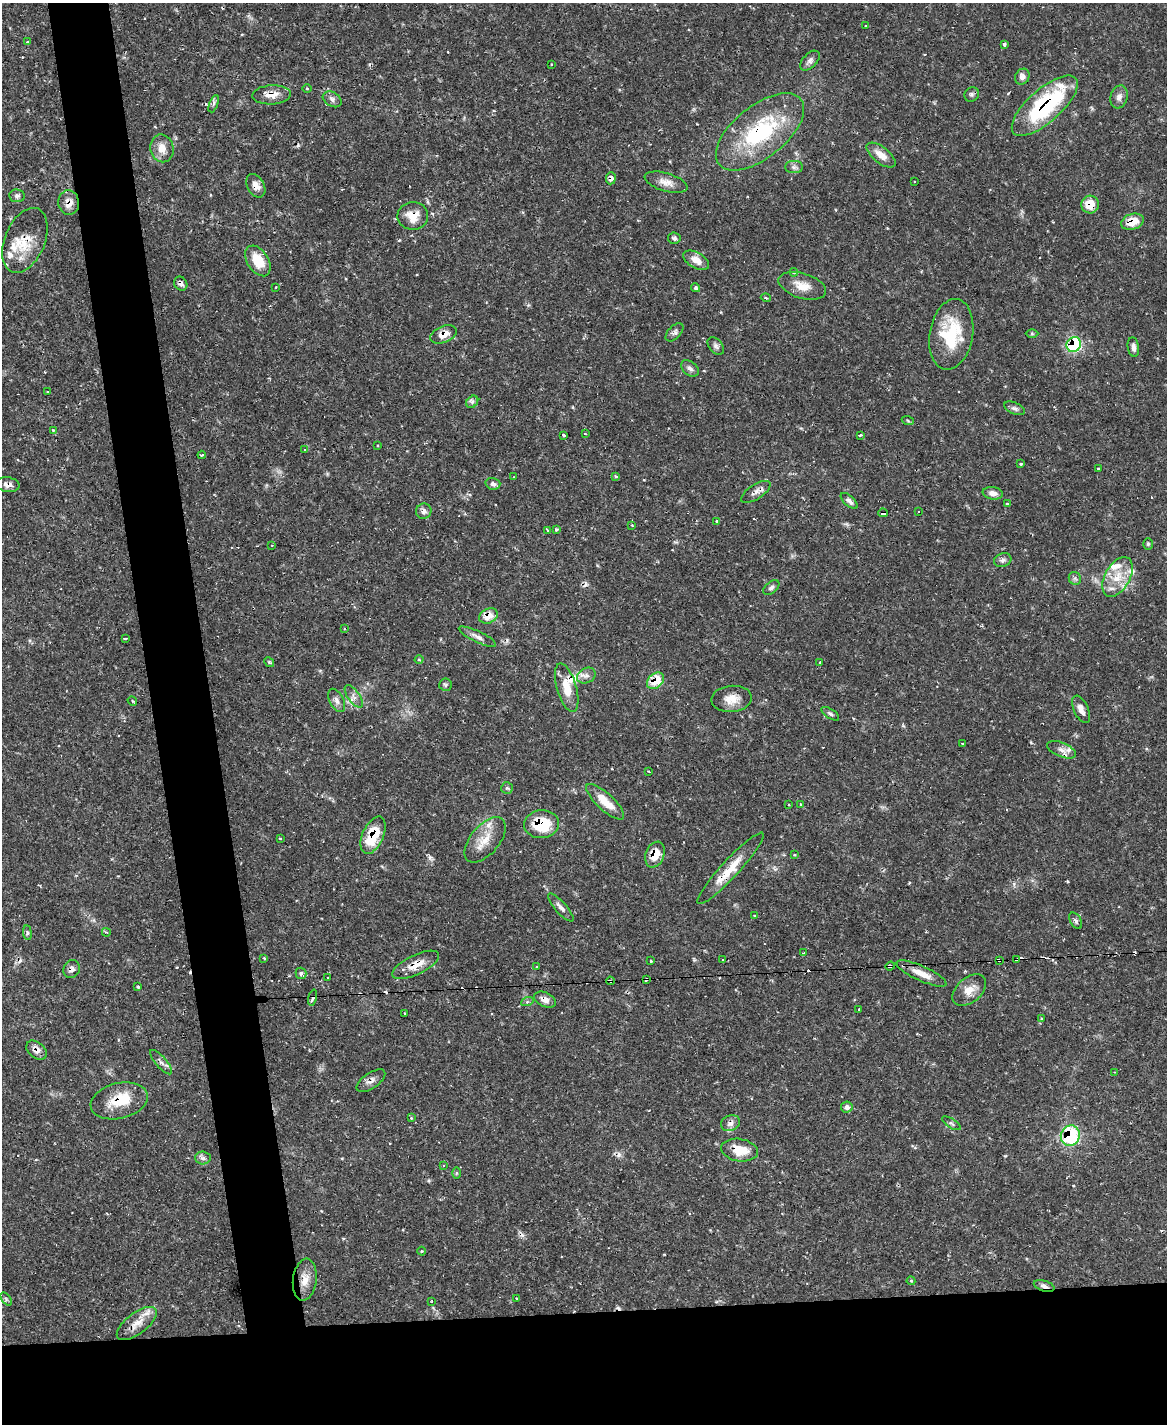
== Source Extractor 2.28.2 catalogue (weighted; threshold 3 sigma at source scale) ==
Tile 11 of 4 x 3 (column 3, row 3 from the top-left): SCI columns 2330-3494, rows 238-1659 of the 4658 x 4633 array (HDU 1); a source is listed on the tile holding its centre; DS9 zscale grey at full resolution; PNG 1169 x 1426 px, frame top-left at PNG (2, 3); each listed source drawn as its Kron ellipse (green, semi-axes under 4 px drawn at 4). Shown black and unused: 13% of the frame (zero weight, under 2 of 3 exposures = <1% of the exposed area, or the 3 px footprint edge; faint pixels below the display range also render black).
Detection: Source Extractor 2.28.2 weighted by HDU 2 'WHT'; one run over the whole footprint, this tile lists its part. Background 0.119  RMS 0.0032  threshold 0.0145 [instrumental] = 3 sigma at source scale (4.5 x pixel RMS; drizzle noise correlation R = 1.50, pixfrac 1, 0.05/0.05 arcsec/px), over >= 5 px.
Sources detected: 197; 24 cosmic-ray / hot-pixel residue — neither listed nor drawn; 14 inside a brighter listed object's ellipse — not listed separately; the other 159 listed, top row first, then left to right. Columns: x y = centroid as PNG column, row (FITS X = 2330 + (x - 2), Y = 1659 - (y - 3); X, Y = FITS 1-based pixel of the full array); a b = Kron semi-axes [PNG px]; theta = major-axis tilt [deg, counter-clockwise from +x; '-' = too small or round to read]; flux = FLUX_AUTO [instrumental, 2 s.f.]
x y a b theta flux
865 26 3 3 - 0.4
27 42 3 3 - 0.31
1004 44 4 3 - 0.78
810 61 12 7 46 1.3
551 64 3 2 - 0.33
1022 77 8 7 - 1.6
307 89 5 3 - 0.31
972 94 7 6 - 0.74
272 95 19 9 4 3.7
1119 97 11 8 74 1.7
332 99 10 7 -31 1.2
214 104 9 3 69 0.63
1045 106 41 16 41 34
760 132 52 26 39 31
162 148 14 11 -78 3.5
881 155 17 8 -38 3.7
794 167 9 6 0 0.99
611 178 6 5 - 1.5
914 181 2 2 - 0.3
666 182 22 9 -16 3
256 186 12 8 -61 2.3
17 196 8 6 -8 0.97
69 203 12 10 -85 3.2
1090 204 9 9 - 5.3
413 216 15 14 - 5.1
1132 222 11 7 18 5.1
674 238 6 6 - 0.89
25 240 34 20 67 9
696 260 14 7 -29 3.3
258 261 17 10 -57 7
794 272 4 3 - 0.44
181 284 7 6 - 1
802 286 24 12 -17 4.8
276 287 4 2 - 0.21
696 288 4 4 - 0.68
766 298 5 3 - 0.31
674 332 11 6 45 1
443 334 14 8 22 3.5
951 334 36 21 80 17
1032 334 6 4 -1 0.44
1074 345 8 7 - 26
716 346 10 6 -48 1
1133 347 10 5 -82 1.3
690 368 10 6 -39 1.2
48 392 3 3 - 0.57
472 402 7 5 46 0.78
1014 408 11 5 -24 1
908 421 6 4 -20 0.38
53 430 4 2 - 0.27
585 434 4 2 - 0.29
564 435 3 3 - 1.2
860 435 3 3 - 0.61
378 445 4 2 - 0.27
305 450 3 2 - 0.37
202 455 4 2 - 0.73
1021 464 3 3 - 0.4
1099 469 3 2 - 0.51
616 476 3 3 - 0.57
514 477 3 2 - 0.28
493 484 7 5 -15 1.1
7 485 12 7 -7 1.8
756 492 17 7 33 1.8
993 493 10 6 -9 2
849 501 10 5 -43 1.2
1007 504 3 3 - 1
424 511 8 7 - 1.3
919 511 3 3 - 0.67
883 513 5 4 - 11
716 521 3 3 - 0.92
632 525 3 3 - 0.68
556 529 3 3 - 0.85
547 530 4 2 - 0.61
1148 544 6 5 - 0.47
272 545 2 2 - 0.32
1003 560 9 6 18 1.1
1117 577 22 12 61 6.6
1075 578 6 6 - 0.71
771 587 9 5 39 0.85
488 616 9 7 27 3.9
344 629 3 2 - 0.32
477 637 20 5 -25 1.7
125 638 4 2 - 0.59
419 660 4 3 - 0.3
269 662 5 4 - 0.39
820 662 3 2 - 0.33
586 676 10 7 28 1.5
655 681 10 7 42 6.8
445 685 6 6 - 0.65
567 688 25 10 -74 6
354 696 13 6 -54 1.5
732 699 20 13 5 4.4
337 700 13 7 -62 1.4
132 701 5 4 - 0.41
1081 709 15 7 -66 2.1
830 714 10 4 -34 0.67
962 743 3 2 - 0.25
1061 750 15 7 -23 1.6
649 771 3 2 - 0.24
507 788 6 6 - 0.56
605 802 24 8 -43 5.4
801 804 3 3 - 0.3
788 805 3 3 - 0.42
542 824 17 14 6 13
373 835 20 10 66 10
280 838 3 2 - 0.26
485 840 27 14 50 6
655 855 13 9 68 5.3
794 855 3 2 - 0.27
731 868 48 8 47 7.6
561 907 18 5 -48 1.6
755 916 3 3 - 0.62
1076 921 9 5 -59 0.83
106 932 4 3 - 0.29
27 933 7 4 -83 0.55
804 953 3 3 - 1.3
264 958 3 2 - 0.37
722 959 2 2 - 0.33
1016 959 3 3 - 0.95
999 960 4 3 - 0.89
651 961 3 2 - 0.35
416 965 25 9 25 4.4
890 966 5 4 - 1.6
537 967 3 3 - 1.4
72 969 9 8 - 1.3
301 973 5 5 - 1.2
922 974 27 7 -24 4.2
328 978 3 2 - 0.34
646 979 4 3 - 1
610 981 4 3 - 0.3
138 987 3 3 - 0.46
969 990 19 12 41 4
313 997 8 4 74 1
545 1000 11 7 -26 2.1
527 1002 6 4 19 0.5
859 1010 3 2 - 0.51
404 1014 3 3 - 0.54
1042 1019 4 3 - 0.34
36 1050 11 8 -40 1.9
161 1062 15 5 -49 1.4
1115 1072 3 3 - 0.26
371 1081 16 7 35 1.9
119 1101 29 17 14 9
847 1107 6 5 - 1.5
411 1118 3 3 - 0.27
730 1123 10 7 22 1.7
951 1123 10 4 -32 0.72
1070 1136 10 9 - 25
740 1150 18 11 -10 6.5
203 1158 8 6 -3 0.98
444 1165 2 2 - 0.27
456 1173 6 4 90 0.37
421 1251 4 3 - 0.26
305 1280 21 12 83 3.8
911 1281 4 4 - 0.38
1044 1286 10 5 -17 1.3
516 1298 3 3 - 0.27
6 1299 7 4 -54 0.52
432 1301 3 2 - 0.22
137 1324 24 10 37 4.1
Overlapping masked pixels (flux is a lower limit): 39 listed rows (the first 20) at x y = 272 95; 1045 106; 760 132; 611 178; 256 186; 69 203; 1090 204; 413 216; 1132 222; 25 240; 181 284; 443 334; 1074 345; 7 485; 756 492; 883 513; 488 616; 477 637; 655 681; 542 824